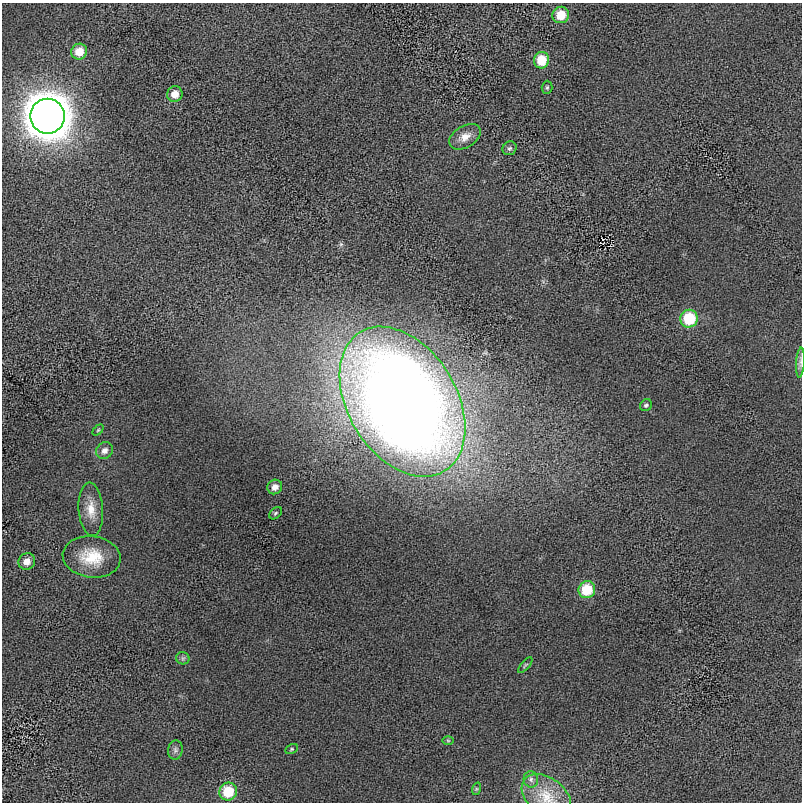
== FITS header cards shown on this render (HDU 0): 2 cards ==
NAXIS1  =                  800 / length of data axis 1
NAXIS2  =                  800 / length of data axis 2

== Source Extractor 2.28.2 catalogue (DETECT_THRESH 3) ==
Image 800 x 800 px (HDU 0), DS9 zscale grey, 1 PNG px = 1 image px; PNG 804 x 804 px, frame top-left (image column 1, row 800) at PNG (2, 3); each listed source drawn as its Kron ellipse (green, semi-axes under 4 px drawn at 4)
Background -8.89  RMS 500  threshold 1500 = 3 sigma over >= 5 px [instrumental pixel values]
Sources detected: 29; all 29 listed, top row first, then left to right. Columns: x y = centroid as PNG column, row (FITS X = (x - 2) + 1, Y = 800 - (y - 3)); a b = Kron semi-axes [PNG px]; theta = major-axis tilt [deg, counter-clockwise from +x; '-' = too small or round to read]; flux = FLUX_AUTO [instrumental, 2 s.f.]
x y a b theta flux
561 15 8 8 - 6.5e+05
79 52 8 7 - 5.3e+05
542 60 8 7 - 8.4e+05
547 87 6 5 - 6.0e+04
175 94 8 7 - 3.3e+05
47 116 17 17 - 8.8e+07
465 137 17 10 30 3.8e+05
510 148 7 6 - 8.0e+04
689 319 9 8 - 1.5e+06
800 363 15 4 86 1.2e+05
402 402 81 54 -59 6.4e+07
646 405 6 5 - 6.7e+04
98 430 6 4 45 3.9e+04
104 450 9 8 - 1.8e+05
275 487 7 7 - 2.2e+05
91 509 27 12 -86 5.5e+05
275 513 7 5 42 5.9e+04
92 557 29 20 -7 1.2e+06
27 561 8 8 - 2.8e+05
587 590 8 8 - 1.1e+06
183 658 7 6 - 7.7e+04
525 665 10 3 48 5.5e+04
448 741 6 4 -1 4.0e+04
292 749 7 4 27 4.8e+04
175 750 10 7 81 1.2e+05
531 779 8 7 - 1.2e+05
476 789 6 4 72 5.3e+04
228 791 9 8 - 1.1e+06
546 796 28 18 -37 8.9e+05
At the frame edge (FLAGS 8, measured only in part): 2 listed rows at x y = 800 363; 546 796